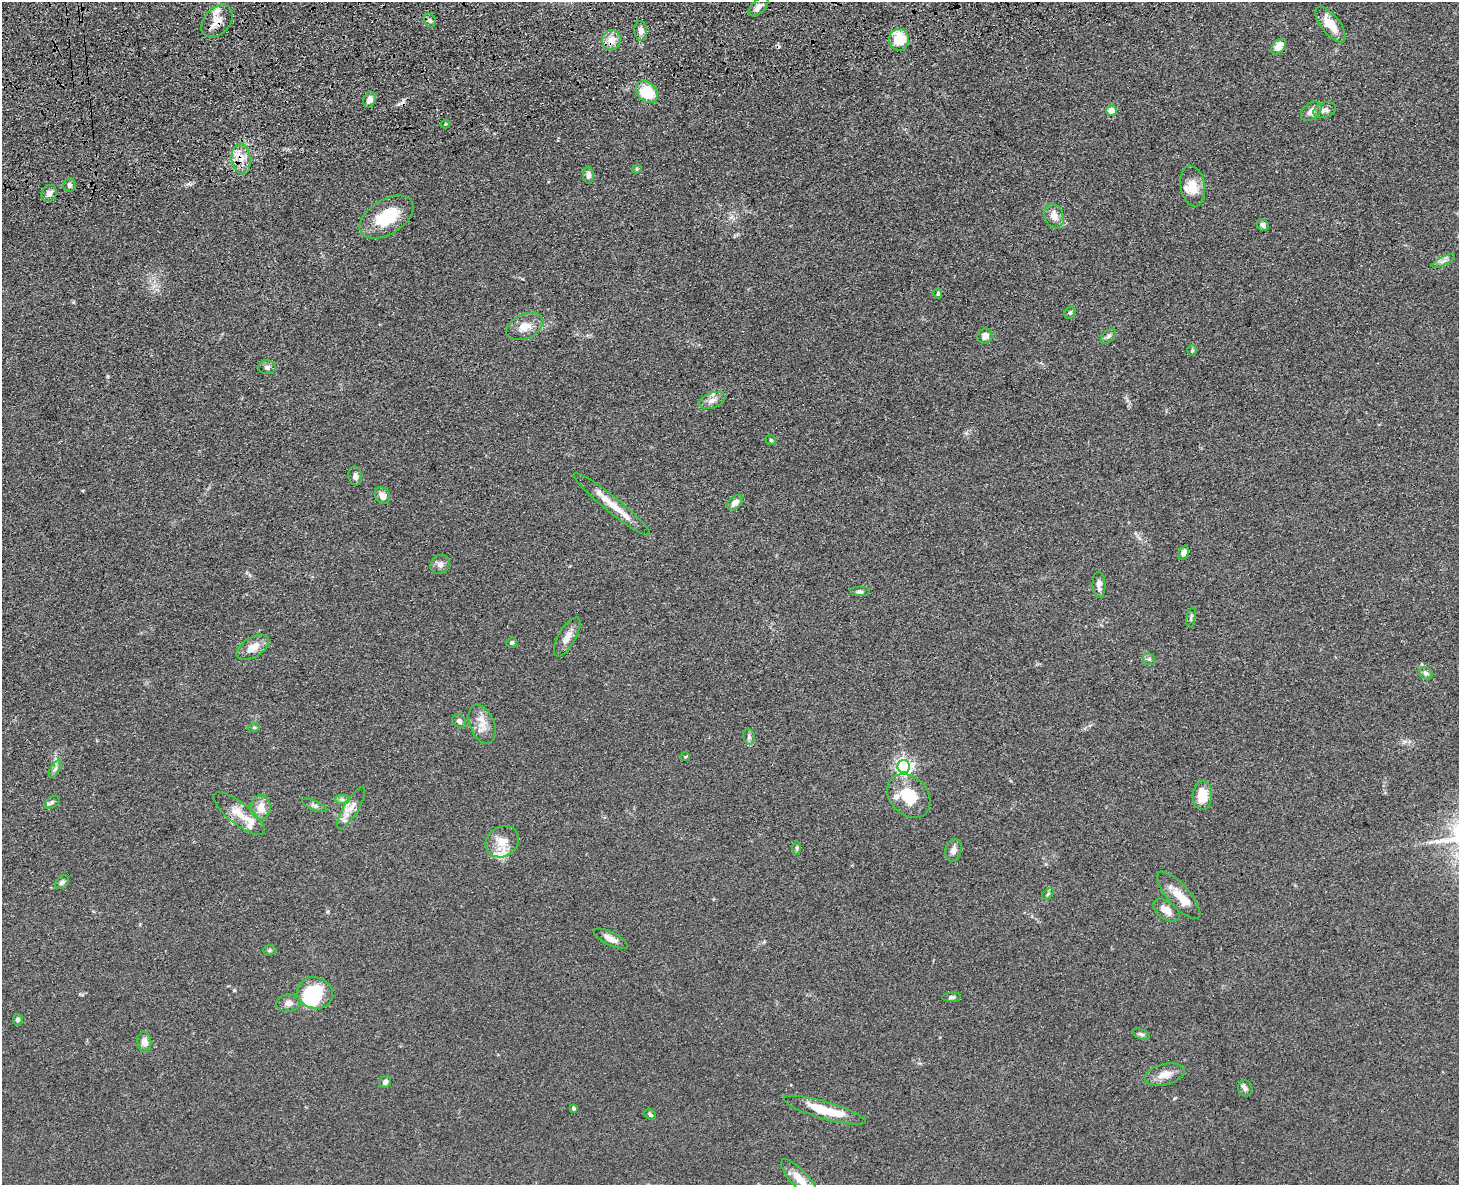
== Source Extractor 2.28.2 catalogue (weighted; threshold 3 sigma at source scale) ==
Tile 8 of 3 x 4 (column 2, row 3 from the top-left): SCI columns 1728-3184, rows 1300-2482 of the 4800 x 4963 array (HDU 1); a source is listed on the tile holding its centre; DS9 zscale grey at full resolution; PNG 1461 x 1187 px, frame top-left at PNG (2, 2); each listed source drawn as its Kron ellipse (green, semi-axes under 4 px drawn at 4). Shown black and unused: <1% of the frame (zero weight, under 3 of 4 exposures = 6% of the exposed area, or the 3 px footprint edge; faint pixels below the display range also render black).
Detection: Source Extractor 2.28.2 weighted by HDU 2 'WHT'; one run over the whole footprint, this tile lists its part. Background 0.0683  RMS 0.0059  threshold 0.0265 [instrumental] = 3 sigma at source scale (4.5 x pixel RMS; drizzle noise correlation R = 1.50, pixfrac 1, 0.05/0.05 arcsec/px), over >= 5 px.
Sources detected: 95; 2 inside a brighter object's white glare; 2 cosmic-ray / hot-pixel residue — neither listed nor drawn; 7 inside a brighter listed object's ellipse — not listed separately; the other 84 listed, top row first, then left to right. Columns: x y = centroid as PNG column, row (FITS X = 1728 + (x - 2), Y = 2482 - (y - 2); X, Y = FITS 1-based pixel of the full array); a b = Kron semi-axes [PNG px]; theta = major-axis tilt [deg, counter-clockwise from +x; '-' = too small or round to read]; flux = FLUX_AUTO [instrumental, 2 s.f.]
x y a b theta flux
758 7 12 6 43 3.2
430 20 7 5 -68 1.3
217 21 18 13 48 6.6
1330 24 21 9 -52 12
641 31 10 6 -84 3.7
611 40 10 9 - 6.9
899 40 11 10 - 15
1279 47 8 6 49 7.4
647 92 12 9 -44 21
369 100 8 6 69 3
1111 110 5 5 - 6.5
1325 110 12 7 18 2.7
1311 111 11 8 42 4.3
445 124 4 4 - 0.56
241 159 15 9 -82 7.3
637 169 4 4 - 0.63
588 175 8 5 -87 2.2
69 185 7 6 - 1.9
1193 186 20 12 -80 9.1
49 193 9 7 62 3.4
1054 216 12 9 -68 5
387 217 30 17 32 24
1263 225 6 5 - 1.9
1443 261 12 4 25 2.1
938 294 5 4 - 0.92
1070 313 6 5 - 1.2
525 327 19 12 23 7.4
985 336 7 7 - 4
1108 336 9 5 45 1.5
1192 351 5 5 - 0.83
267 367 9 7 3 1.8
712 400 13 7 19 3.8
771 440 5 4 - 1.1
355 476 9 7 -80 2.2
382 496 9 7 -56 4
735 502 9 6 43 3.7
612 504 49 7 -39 12
1183 553 7 5 67 2.8
440 564 10 9 - 2.6
1099 585 13 6 -88 3
860 592 10 5 0 1.5
1191 618 10 4 80 1
567 637 22 8 60 5.1
511 643 5 5 - 1.1
253 647 18 9 32 7.3
1149 659 6 5 - 1.2
1426 673 7 5 -44 1.5
459 721 7 6 - 1.7
482 724 20 12 -69 7.5
254 727 6 4 19 0.7
749 737 8 5 -77 1.5
685 757 5 3 - 0.62
904 767 6 6 - 180
55 769 10 4 60 1.6
1202 795 14 9 86 12
909 796 24 18 -47 19
342 799 7 4 -1 1.3
52 802 8 5 30 1.5
314 805 13 4 -23 1.7
261 807 12 9 87 6.9
351 808 24 7 59 6.1
239 814 31 10 -38 10
502 842 17 15 33 9.9
797 848 6 4 -90 0.92
953 850 11 8 76 3.1
62 882 8 5 43 1.5
1048 894 7 4 45 1
1179 895 30 11 -48 10
1166 910 15 8 -35 5.8
611 939 18 6 -26 4.7
270 950 7 5 2 0.98
315 993 18 15 -17 29
952 997 9 4 5 1.3
288 1003 12 8 8 3.2
18 1019 5 5 - 1.3
1141 1034 9 5 -24 1.4
144 1042 10 7 -84 4.8
1165 1075 20 10 14 6.9
385 1082 6 5 - 2.3
1245 1088 8 7 - 1.9
573 1108 4 3 - 1.5
825 1110 42 8 -16 19
650 1114 6 5 - 1.2
799 1179 26 8 -47 8.9
Overlapping masked pixels (flux is a lower limit): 3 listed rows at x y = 217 21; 611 40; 241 159
Isophote crosses this tile's border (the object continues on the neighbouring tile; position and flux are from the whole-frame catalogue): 1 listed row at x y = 799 1179